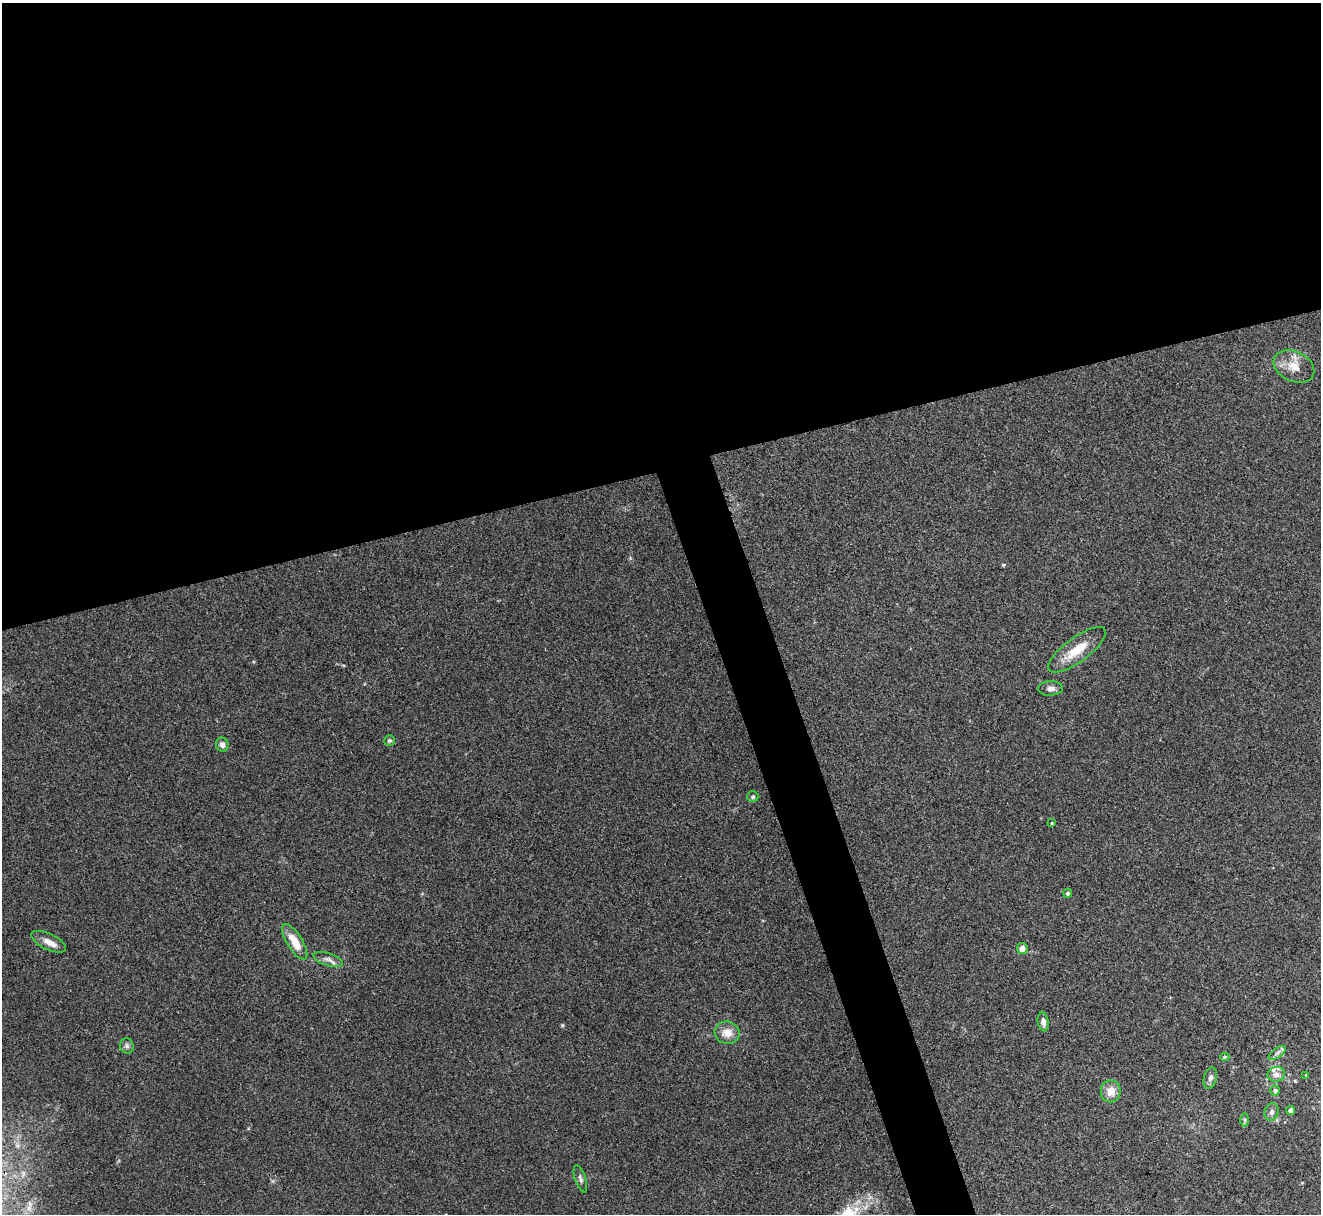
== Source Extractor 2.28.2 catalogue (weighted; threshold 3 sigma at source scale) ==
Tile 2 of 4 x 4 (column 2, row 1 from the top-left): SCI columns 1320-2638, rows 3781-4992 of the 5276 x 5261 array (HDU 1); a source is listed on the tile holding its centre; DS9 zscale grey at full resolution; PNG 1323 x 1216 px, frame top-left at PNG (2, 3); each listed source drawn as its Kron ellipse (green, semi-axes under 4 px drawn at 4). Shown black and unused: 41% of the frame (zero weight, under 3 of 4 exposures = <1% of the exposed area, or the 3 px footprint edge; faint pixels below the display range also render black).
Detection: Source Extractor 2.28.2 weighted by HDU 2 'WHT'; one run over the whole footprint, this tile lists its part. Background 0.0572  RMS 0.0054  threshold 0.0245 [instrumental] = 3 sigma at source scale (4.5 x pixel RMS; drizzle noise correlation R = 1.50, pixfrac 1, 0.05/0.05 arcsec/px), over >= 5 px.
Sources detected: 28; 2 inside a brighter listed object's ellipse — not listed separately; the other 26 listed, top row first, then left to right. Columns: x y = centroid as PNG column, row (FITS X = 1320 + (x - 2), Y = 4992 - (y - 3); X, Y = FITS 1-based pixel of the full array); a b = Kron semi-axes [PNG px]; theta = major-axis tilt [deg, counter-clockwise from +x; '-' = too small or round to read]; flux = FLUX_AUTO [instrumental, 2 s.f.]
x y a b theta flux
1294 366 21 15 -25 8.8
1077 650 35 12 36 14
1051 688 12 7 3 2.6
389 741 5 5 - 1
222 745 7 6 - 2.4
753 797 5 5 - 1.1
1052 823 4 4 - 0.43
1068 893 4 4 - 1.1
49 942 19 8 -26 5.3
295 942 20 7 -58 10
1022 948 5 5 - 3.5
328 959 15 6 -17 2.9
1043 1022 9 5 -80 2.6
727 1033 12 11 - 6.3
127 1046 7 7 - 1.5
1277 1053 10 5 36 1.9
1225 1057 4 4 - 0.78
1276 1074 9 7 11 3.6
1306 1075 3 3 - 0.39
1210 1078 11 6 76 2.2
1111 1091 11 10 - 6.7
1275 1091 5 5 - 1.4
1291 1110 4 4 - 3.1
1272 1112 9 7 75 2
1245 1120 6 4 -89 0.95
580 1179 14 5 -72 1.8